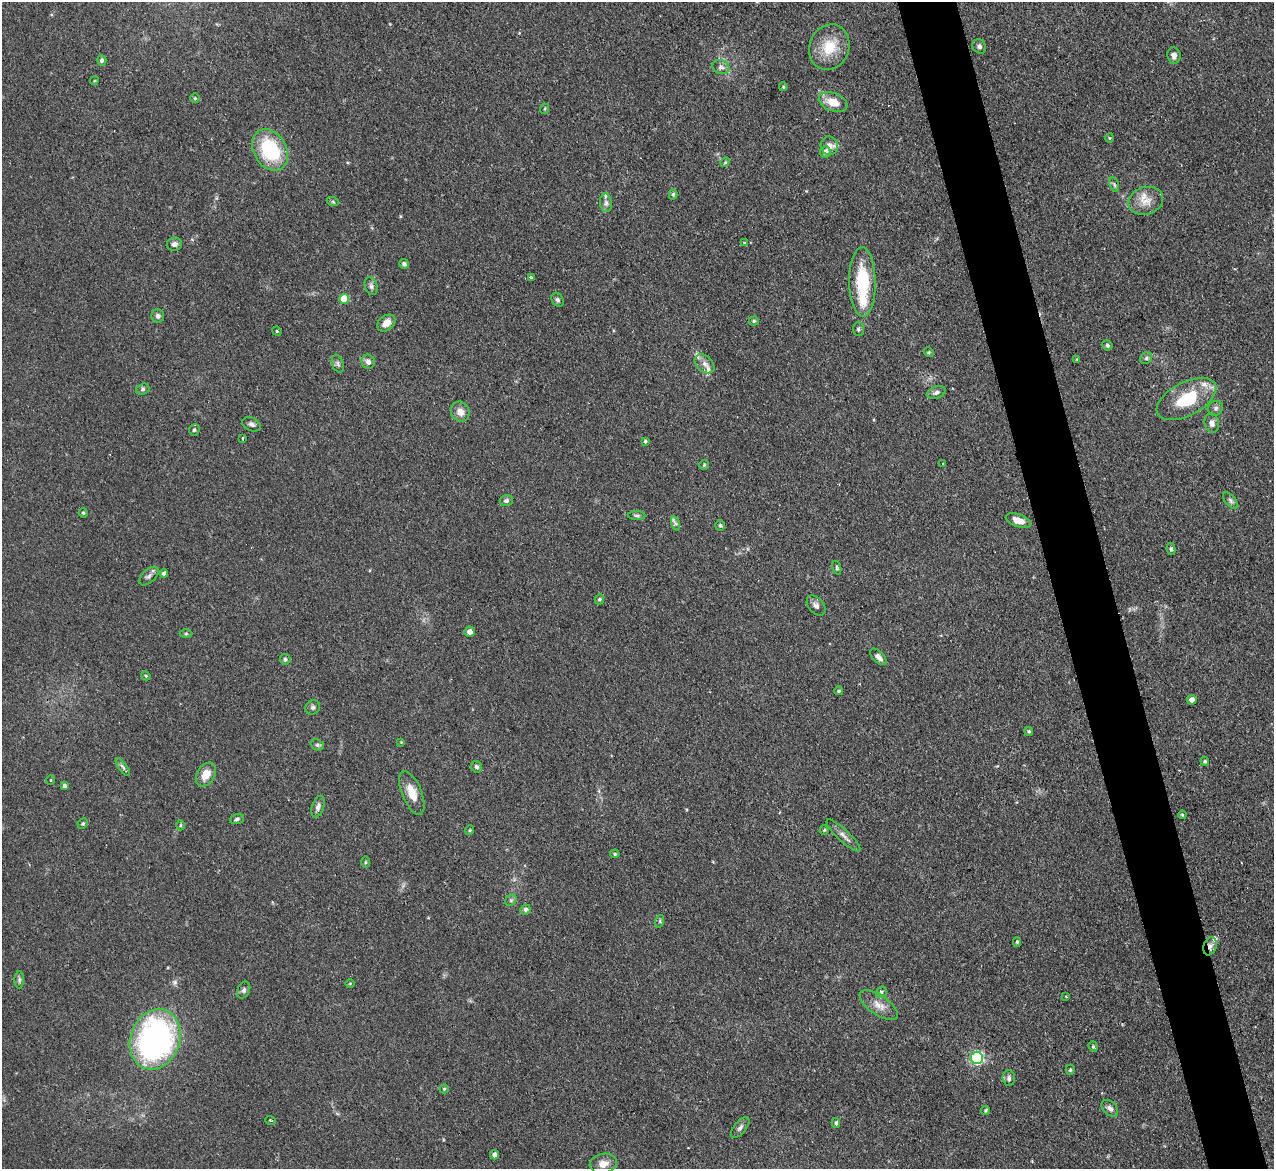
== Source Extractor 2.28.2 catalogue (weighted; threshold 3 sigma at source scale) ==
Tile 6 of 4 x 4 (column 2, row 2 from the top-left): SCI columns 1273-2544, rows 2594-3760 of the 5089 x 5065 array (HDU 1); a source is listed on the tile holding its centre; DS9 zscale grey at full resolution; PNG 1276 x 1171 px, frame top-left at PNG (2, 2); each listed source drawn as its Kron ellipse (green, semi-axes under 4 px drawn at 4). Shown black and unused: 5% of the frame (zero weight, under 2 of 3 exposures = <1% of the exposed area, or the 3 px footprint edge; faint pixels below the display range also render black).
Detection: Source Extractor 2.28.2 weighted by HDU 2 'WHT'; one run over the whole footprint, this tile lists its part. Background 0.0886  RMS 0.0061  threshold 0.0274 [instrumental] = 3 sigma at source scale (4.5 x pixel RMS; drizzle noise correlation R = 1.50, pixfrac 1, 0.05/0.05 arcsec/px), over >= 5 px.
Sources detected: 125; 1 cosmic-ray / hot-pixel residue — neither listed nor drawn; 7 inside a brighter listed object's ellipse — not listed separately; the other 117 listed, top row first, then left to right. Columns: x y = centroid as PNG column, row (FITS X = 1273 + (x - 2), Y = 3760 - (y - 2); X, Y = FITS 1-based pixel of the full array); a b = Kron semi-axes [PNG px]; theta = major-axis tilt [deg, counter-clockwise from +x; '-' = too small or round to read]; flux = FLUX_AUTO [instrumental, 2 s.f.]
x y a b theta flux
979 46 7 6 - 1.7
829 47 23 19 69 18
1174 56 8 6 -83 3
102 60 5 4 - 1.7
721 67 8 7 - 2.2
94 81 4 3 - 0.62
783 87 4 3 - 0.72
195 98 4 4 - 0.54
833 102 15 9 -21 9.4
544 109 5 3 - 0.59
1109 138 5 3 - 0.57
829 146 9 8 - 2.7
270 150 22 16 -59 42
825 152 5 5 - 3.3
725 162 5 4 - 0.78
1114 185 7 4 -70 1.1
673 194 5 4 - 1.2
1146 201 18 13 17 8.5
333 202 6 4 -19 0.82
606 203 9 6 -81 2.2
745 243 4 4 - 0.74
174 244 8 6 7 2.5
404 264 5 5 - 1.7
531 277 4 3 - 2.2
862 282 35 13 -89 33
371 286 9 6 -72 1.9
344 299 5 5 - 16
557 300 7 5 -56 1.4
158 316 7 6 - 1.8
754 321 5 4 - 0.94
386 323 10 7 37 5.2
858 329 7 5 -90 1.4
277 331 5 4 - 0.74
1107 345 5 4 - 1.2
929 352 5 4 - 0.84
1146 358 6 5 - 1.2
1077 359 3 3 - 0.54
368 362 7 6 - 2.8
338 364 9 5 -71 1.6
705 364 11 8 -42 3.2
143 389 7 5 17 1.2
936 392 9 6 20 1.9
1186 399 32 16 27 27
1216 408 8 7 - 1.7
460 412 10 9 - 4.9
1212 423 10 7 -78 2.7
252 424 10 6 -26 2
194 430 6 5 - 1.4
243 438 3 3 - 1.4
645 441 3 3 - 0.76
942 463 3 2 - 0.67
704 465 5 4 - 0.74
506 500 6 5 - 1.6
1230 501 10 5 -50 1.8
83 513 4 4 - 0.9
637 515 9 4 0 1.3
1018 521 13 6 -18 6.7
675 524 7 4 -71 1.4
720 525 5 4 - 1
1171 549 6 4 -81 1.2
837 568 7 4 -73 0.96
164 573 4 4 - 1.6
149 576 12 6 43 2.2
599 599 5 4 - 0.92
816 605 11 7 -50 2.7
470 632 5 5 - 2.7
186 634 6 4 0 0.9
878 657 10 5 -45 2.7
285 659 5 5 - 1.4
146 676 5 3 - 0.65
839 691 4 3 - 0.71
1192 700 5 4 - 3
313 707 7 6 - 1.7
1029 731 4 4 - 0.86
401 742 4 4 - 0.49
317 745 7 5 -20 1.3
1205 761 5 3 - 0.78
123 767 10 4 -54 1.6
476 767 6 5 - 1.5
206 775 13 9 60 7.8
51 780 5 3 - 0.55
64 786 4 3 - 1.6
412 793 23 9 -68 10
318 806 11 6 70 2.5
1182 815 4 3 - 0.69
237 819 7 4 16 1.3
83 823 5 5 - 1
180 825 5 3 - 0.7
470 830 5 3 - 0.58
824 830 5 4 - 0.71
844 836 22 6 -43 3.6
615 854 5 4 - 0.74
365 862 5 3 - 0.69
511 900 6 5 - 1.2
525 909 5 5 - 1.4
660 921 6 4 73 0.83
1017 942 5 4 - 0.73
1210 946 9 6 71 2.6
19 980 9 5 90 1.3
350 983 5 3 - 0.56
244 990 9 6 66 1.7
881 992 6 5 - 1.2
1066 996 3 2 - 0.55
879 1005 22 9 -35 6.3
155 1039 31 25 70 180
1093 1047 5 4 - 0.86
977 1058 6 6 - 99
1070 1070 5 4 - 0.83
1009 1078 8 6 -86 2.1
444 1089 4 4 - 0.75
1110 1108 10 6 -45 2.4
986 1110 5 4 - 0.95
271 1120 5 3 - 0.69
836 1123 5 4 - 1.2
740 1128 13 6 51 2.3
494 1155 4 4 - 2.1
603 1164 14 10 9 5.4
Overlapping masked pixels (flux is a lower limit): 1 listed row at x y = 1210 946